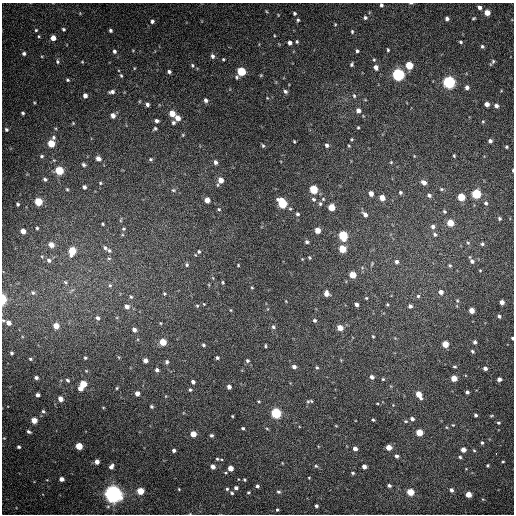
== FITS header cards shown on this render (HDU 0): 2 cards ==
NAXIS1  =                  512 / Axis length
NAXIS2  =                  512 / Axis length

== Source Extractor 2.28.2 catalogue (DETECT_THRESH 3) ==
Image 512 x 512 px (HDU 0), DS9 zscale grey, 1 PNG px = 1 image px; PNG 516 x 516 px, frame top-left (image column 1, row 512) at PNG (2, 3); no overlay
Background 419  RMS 20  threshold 60.7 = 3 sigma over >= 5 px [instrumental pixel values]
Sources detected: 273; all 273 listed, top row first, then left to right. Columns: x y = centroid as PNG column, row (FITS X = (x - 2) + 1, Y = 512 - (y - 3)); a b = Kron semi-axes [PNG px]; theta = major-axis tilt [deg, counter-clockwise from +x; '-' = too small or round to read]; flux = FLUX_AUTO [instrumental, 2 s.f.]
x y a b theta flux
411 3 5 3 - 1400
381 5 5 4 - 3000
479 7 5 4 - 4400
294 13 4 3 - 2100
487 13 5 4 - 16000
365 18 6 5 - 2900
473 18 5 3 - 1600
447 19 4 4 - 3900
298 20 4 4 - 2000
152 21 5 5 - 3200
335 24 3 3 - 1200
63 29 4 3 - 2100
36 30 4 4 - 1500
110 30 4 3 - 2400
352 32 5 4 - 1800
39 36 5 3 - 1300
53 38 4 4 - 11000
297 42 4 3 - 1700
461 42 5 4 - 2000
290 43 4 4 - 4600
482 46 5 5 - 2300
388 50 4 3 - 1600
114 51 5 5 - 2900
357 51 4 3 - 2200
24 53 4 4 - 2800
212 56 6 4 -67 3700
223 59 3 3 - 1400
57 62 5 5 - 2400
82 62 4 3 - 1100
492 62 8 3 54 2500
352 64 4 3 - 2100
192 65 6 4 90 2000
409 65 5 5 - 39000
376 67 7 5 -71 5500
134 68 4 3 - 1000
241 71 6 5 - 63000
169 72 4 3 - 2900
398 74 5 5 - 280000
121 75 5 3 - 1600
261 75 5 4 - 1300
68 80 5 4 - 1700
449 82 5 5 - 270000
467 87 5 4 - 4900
285 91 6 4 -45 3000
112 92 7 4 9 3900
85 95 4 4 - 5500
354 96 5 4 - 1900
267 98 4 4 - 990
206 100 5 4 - 3900
147 104 4 4 - 3500
487 104 4 4 - 7200
496 106 5 4 - 4200
358 111 5 4 - 5800
23 113 3 3 - 2100
172 114 5 4 - 18000
113 115 5 4 - 7600
178 118 5 5 - 11000
157 121 4 4 - 3700
483 121 5 3 - 1300
73 123 4 4 - 1200
173 123 5 5 - 2600
358 127 3 2 - 1200
6 129 5 5 - 2500
155 129 5 4 - 2200
183 135 4 4 - 1400
54 137 6 5 - 3000
352 139 4 3 - 1200
294 141 3 3 - 1200
490 141 4 4 - 3400
51 143 5 5 - 35000
327 145 5 4 - 3400
263 146 5 4 - 1800
349 146 4 2 - 1100
506 147 3 3 - 1600
42 156 6 4 15 2300
454 156 3 2 - 1300
98 158 6 5 - 6300
151 159 5 4 - 2100
215 162 5 4 - 4200
391 162 4 4 - 1300
84 165 5 4 - 2900
59 170 5 5 - 56000
513 170 3 2 - 1100
45 179 5 4 - 2800
221 180 6 5 - 11000
424 182 6 5 - 7100
100 183 4 4 - 1400
84 187 4 4 - 3400
67 189 4 4 - 1500
313 189 5 5 - 53000
441 189 5 4 - 1700
173 190 7 5 -1 2600
400 192 5 4 - 2200
371 193 5 4 - 6800
476 194 5 5 - 80000
429 195 6 5 - 3200
461 197 5 5 - 33000
382 198 5 4 - 13000
313 199 6 5 - 2700
323 199 5 5 - 1700
207 200 5 4 - 11000
38 202 5 5 - 46000
282 203 6 5 - 78000
486 203 5 5 - 2700
18 204 3 3 - 2000
320 204 6 4 -74 2200
331 207 5 5 - 22000
219 209 4 3 - 1500
444 211 5 4 - 1900
297 214 5 4 - 2400
365 214 8 5 -46 5400
499 218 5 4 - 2200
121 220 6 3 71 1500
450 223 5 5 - 24000
102 224 3 3 - 1500
433 226 6 5 - 3800
37 228 3 3 - 1600
123 229 5 4 - 1800
317 230 5 4 - 14000
23 231 4 4 - 10000
435 234 6 5 - 2800
343 235 6 5 - 82000
307 242 4 4 - 2900
468 243 5 5 - 1800
482 244 4 4 - 2200
51 245 5 5 - 11000
105 248 7 5 -52 2900
342 249 5 5 - 34000
109 250 7 5 -38 2900
72 251 6 5 - 36000
199 251 5 5 - 2200
109 258 6 4 -1 2000
309 258 4 3 - 1300
49 260 7 6 - 4800
472 261 8 4 -62 4300
397 262 6 5 - 3600
372 264 7 3 68 1600
187 265 5 5 - 2400
238 265 3 2 - 1100
450 265 5 4 - 1700
353 275 5 4 - 25000
213 278 5 3 - 1200
65 282 7 5 -33 3200
223 282 4 3 - 1400
110 285 6 5 - 2800
252 288 3 3 - 1300
441 292 5 4 - 6400
33 293 7 6 - 4000
164 294 5 5 - 1900
326 294 5 5 - 7200
418 296 5 5 - 2000
131 297 6 5 - 2400
366 298 4 4 - 1300
3 299 8 4 -90 26000
457 301 5 5 - 1900
502 302 4 4 - 6700
204 304 4 3 - 910
387 304 4 4 - 1400
356 305 4 3 - 4100
127 306 6 5 - 7400
197 306 4 4 - 1500
410 306 5 5 - 3600
230 310 4 3 - 1100
471 310 4 4 - 12000
499 316 4 3 - 2700
97 318 6 5 - 4200
314 320 5 4 - 2100
8 323 6 6 - 8500
160 323 4 3 - 1100
56 326 5 5 - 15000
273 327 5 5 - 2500
340 328 5 4 - 16000
134 330 5 4 - 5000
373 336 4 3 - 1400
512 338 3 3 - 1800
163 342 5 4 - 27000
475 342 4 4 - 3400
445 344 5 4 - 21000
203 345 5 4 - 2000
265 346 4 2 - 1500
472 351 4 4 - 2000
12 353 3 3 - 2000
85 358 4 4 - 1700
217 358 4 4 - 2200
30 359 4 3 - 1600
145 360 4 4 - 5900
247 360 5 5 - 2600
167 362 5 4 - 2700
294 367 5 4 - 4000
317 367 5 4 - 1700
454 367 4 3 - 1700
485 368 4 4 - 4200
157 370 4 4 - 3500
372 377 4 4 - 4500
36 378 4 3 - 3200
454 378 5 4 - 18000
383 379 4 3 - 1300
499 379 4 4 - 4700
67 380 4 4 - 2500
193 382 4 3 - 3900
83 384 5 4 - 27000
229 387 4 4 - 5300
117 388 3 3 - 1400
80 389 4 4 - 8700
190 390 4 3 - 2000
467 392 4 3 - 3100
137 393 4 4 - 8200
419 394 7 4 -59 16000
38 395 4 4 - 4400
60 399 5 4 - 9700
308 401 7 5 12 2500
377 403 4 3 - 930
151 406 4 3 - 2000
103 407 5 3 - 1100
43 411 5 4 - 2200
276 413 5 5 - 120000
476 415 3 3 - 2400
232 416 3 2 - 1100
491 416 5 3 - 1400
412 419 5 4 - 3800
34 420 5 4 - 15000
373 420 3 2 - 1600
406 421 6 4 -18 1800
498 423 4 3 - 1500
453 425 4 3 - 1000
336 426 4 2 - 1000
446 427 5 3 - 1100
243 428 3 3 - 2000
267 429 5 3 - 1300
29 432 5 3 - 2600
419 432 5 4 - 24000
193 434 4 4 - 17000
211 435 4 4 - 2700
4 438 4 3 - 990
482 443 4 3 - 2100
79 446 5 4 - 28000
19 447 3 3 - 2400
389 447 4 4 - 15000
355 449 4 4 - 6000
174 450 4 3 - 3500
463 450 4 4 - 9200
474 450 5 4 - 1500
496 453 3 2 - 2000
396 456 4 4 - 3600
460 457 4 4 - 2100
217 459 6 5 - 2200
97 462 4 4 - 8800
503 462 3 2 - 1200
488 465 3 3 - 1500
316 466 5 5 - 1800
111 467 5 4 - 5800
213 467 4 4 - 7400
364 467 4 4 - 6600
230 468 4 4 - 13000
353 473 4 3 - 1800
309 478 3 2 - 1000
61 479 4 4 - 7300
244 480 3 3 - 1800
389 485 4 3 - 3000
257 486 4 3 - 2900
236 488 4 4 - 3800
179 489 3 3 - 1100
227 489 4 4 - 1900
451 490 5 4 - 4000
140 491 5 4 - 28000
248 492 4 3 - 1300
279 492 5 4 - 2300
410 492 5 4 - 32000
232 493 5 4 - 2100
113 494 6 6 - 890000
468 494 4 4 - 16000
316 506 3 3 - 2400
277 510 3 3 - 1500
At the frame edge (FLAGS 8, measured only in part): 6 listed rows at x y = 411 3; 381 5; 513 170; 3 299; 8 323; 512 338